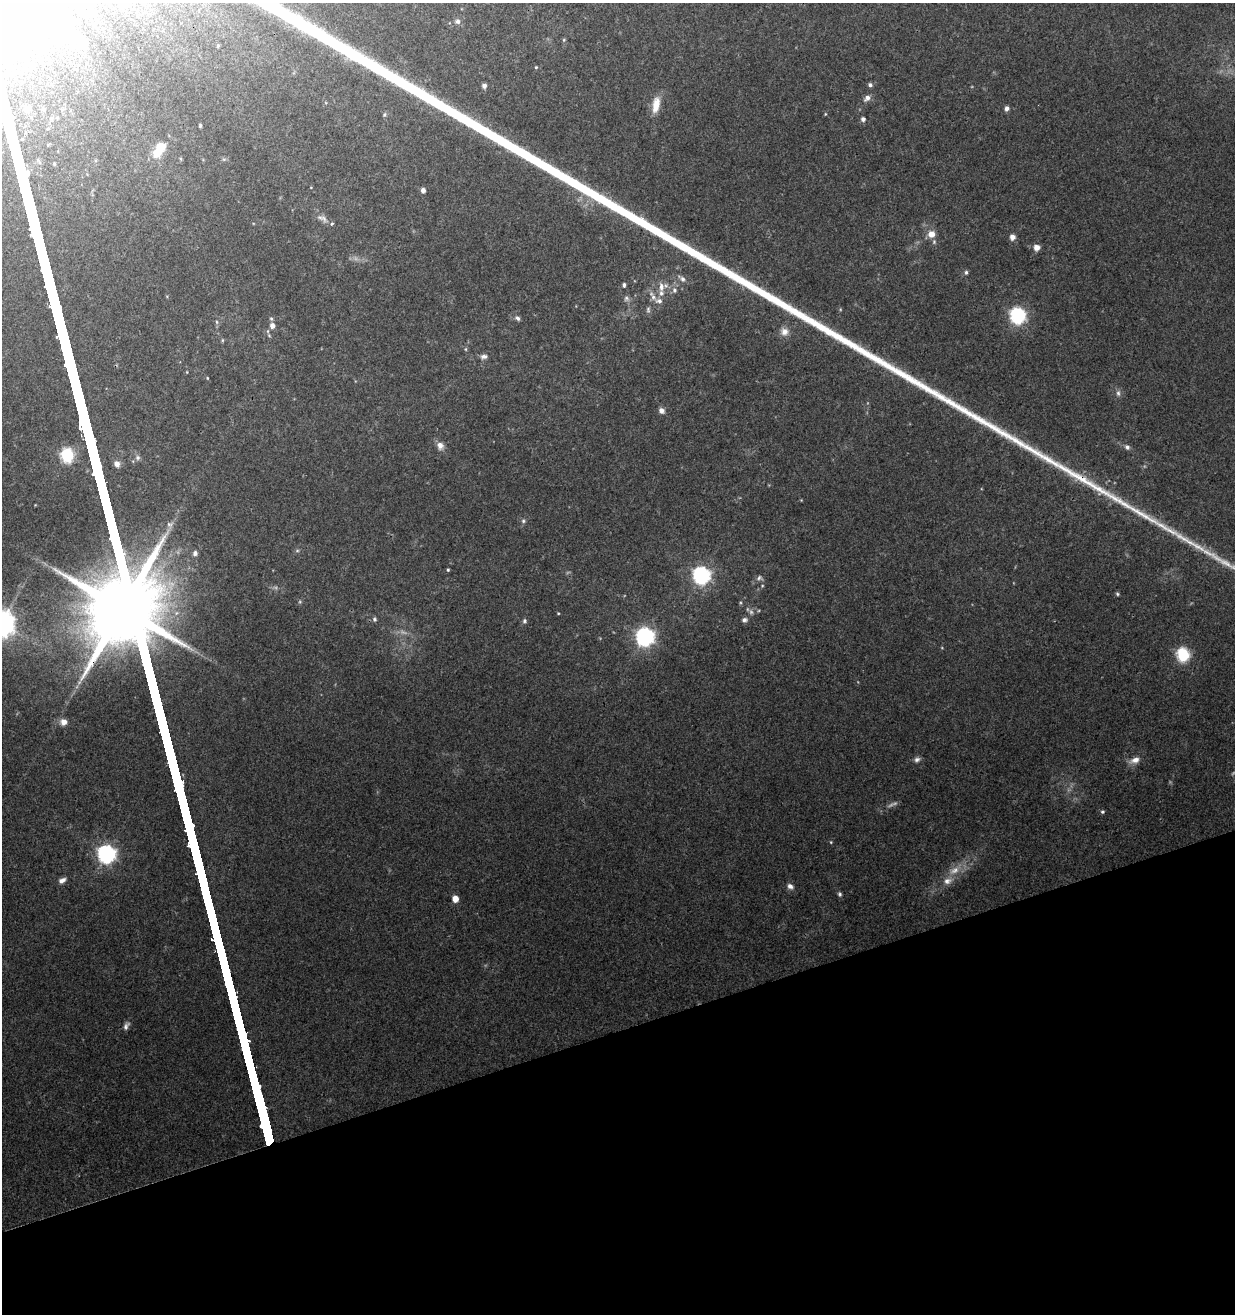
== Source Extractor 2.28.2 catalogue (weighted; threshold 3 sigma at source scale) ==
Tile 14 of 4 x 4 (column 2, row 4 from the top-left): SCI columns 1362-2594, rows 56-1367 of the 5136 x 5360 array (HDU 1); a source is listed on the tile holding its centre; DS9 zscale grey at full resolution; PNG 1237 x 1316 px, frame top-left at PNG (2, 3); no overlay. Shown black and unused: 22% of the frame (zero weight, under 3 of 4 exposures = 5% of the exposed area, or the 3 px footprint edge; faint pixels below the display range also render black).
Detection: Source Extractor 2.28.2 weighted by HDU 2 'WHT'; one run over the whole footprint, this tile lists its part. Background 0.144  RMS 0.0067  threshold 0.0301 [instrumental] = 3 sigma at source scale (4.5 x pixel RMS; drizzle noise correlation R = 1.50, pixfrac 1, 0.0396/0.0396 arcsec/px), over >= 5 px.
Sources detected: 73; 4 too faint to see at this stretch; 1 inside a brighter object's white glare — not listed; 3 inside a brighter listed object's ellipse — not listed separately; the other 65 listed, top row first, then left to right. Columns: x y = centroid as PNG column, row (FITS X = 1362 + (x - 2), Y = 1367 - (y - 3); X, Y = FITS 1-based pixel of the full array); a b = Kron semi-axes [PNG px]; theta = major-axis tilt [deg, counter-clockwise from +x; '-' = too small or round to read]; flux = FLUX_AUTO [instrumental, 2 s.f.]
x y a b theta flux
457 21 8 7 - 2.3
564 40 5 5 - 0.83
218 46 4 4 - 0.79
536 67 4 4 - 0.7
870 85 6 5 - 1.5
484 86 5 5 - 2.4
867 98 9 6 39 3.4
656 105 21 9 80 9.6
1007 108 5 5 - 2.6
384 114 7 4 70 1.1
825 114 5 3 - 0.56
863 119 5 4 - 2.5
200 125 4 3 - 0.8
157 152 15 10 48 11
423 190 5 4 - 3.3
324 218 13 6 -63 3
332 224 5 4 - 0.82
931 234 9 8 - 6.7
1012 237 5 5 - 4.9
1036 247 5 5 - 5.8
966 272 6 5 - 1.3
682 279 8 6 -55 2.2
624 285 6 4 -86 1.3
661 287 14 8 -86 5.3
674 290 7 7 - 2.4
653 296 18 6 -58 4.2
626 298 8 7 - 2.1
648 310 9 5 -90 1.5
1018 316 7 7 - 170
518 318 8 5 -54 1.7
271 319 5 4 - 0.93
216 322 6 4 -88 1.1
272 326 6 5 - 3.7
784 332 11 10 - 5.2
466 349 6 4 -90 0.78
484 356 10 6 12 2.4
1118 393 8 5 -80 2.1
662 411 7 6 - 3.2
440 446 10 8 -71 4.3
1127 447 7 6 - 2.2
67 455 7 6 - 100
523 521 6 5 - 1.4
195 553 5 5 - 2.7
448 570 4 3 - 0.85
701 575 7 7 - 230
759 578 9 7 8 2.1
1117 594 5 4 - 0.92
558 613 4 3 - 0.57
374 619 6 5 - 1.4
744 620 7 6 - 2.2
524 621 6 6 - 1.5
645 637 7 7 - 300
1183 655 7 6 - 100
63 722 8 7 - 4.6
917 759 8 7 - 2.4
1135 760 13 8 20 5.1
1102 812 5 5 - 1.2
831 842 5 4 - 0.71
107 854 8 7 - 270
954 871 18 10 29 8.8
62 880 8 5 27 3.3
790 886 8 6 -32 3
840 894 6 5 - 1.3
455 899 5 5 - 8.1
126 1026 11 6 60 2.6